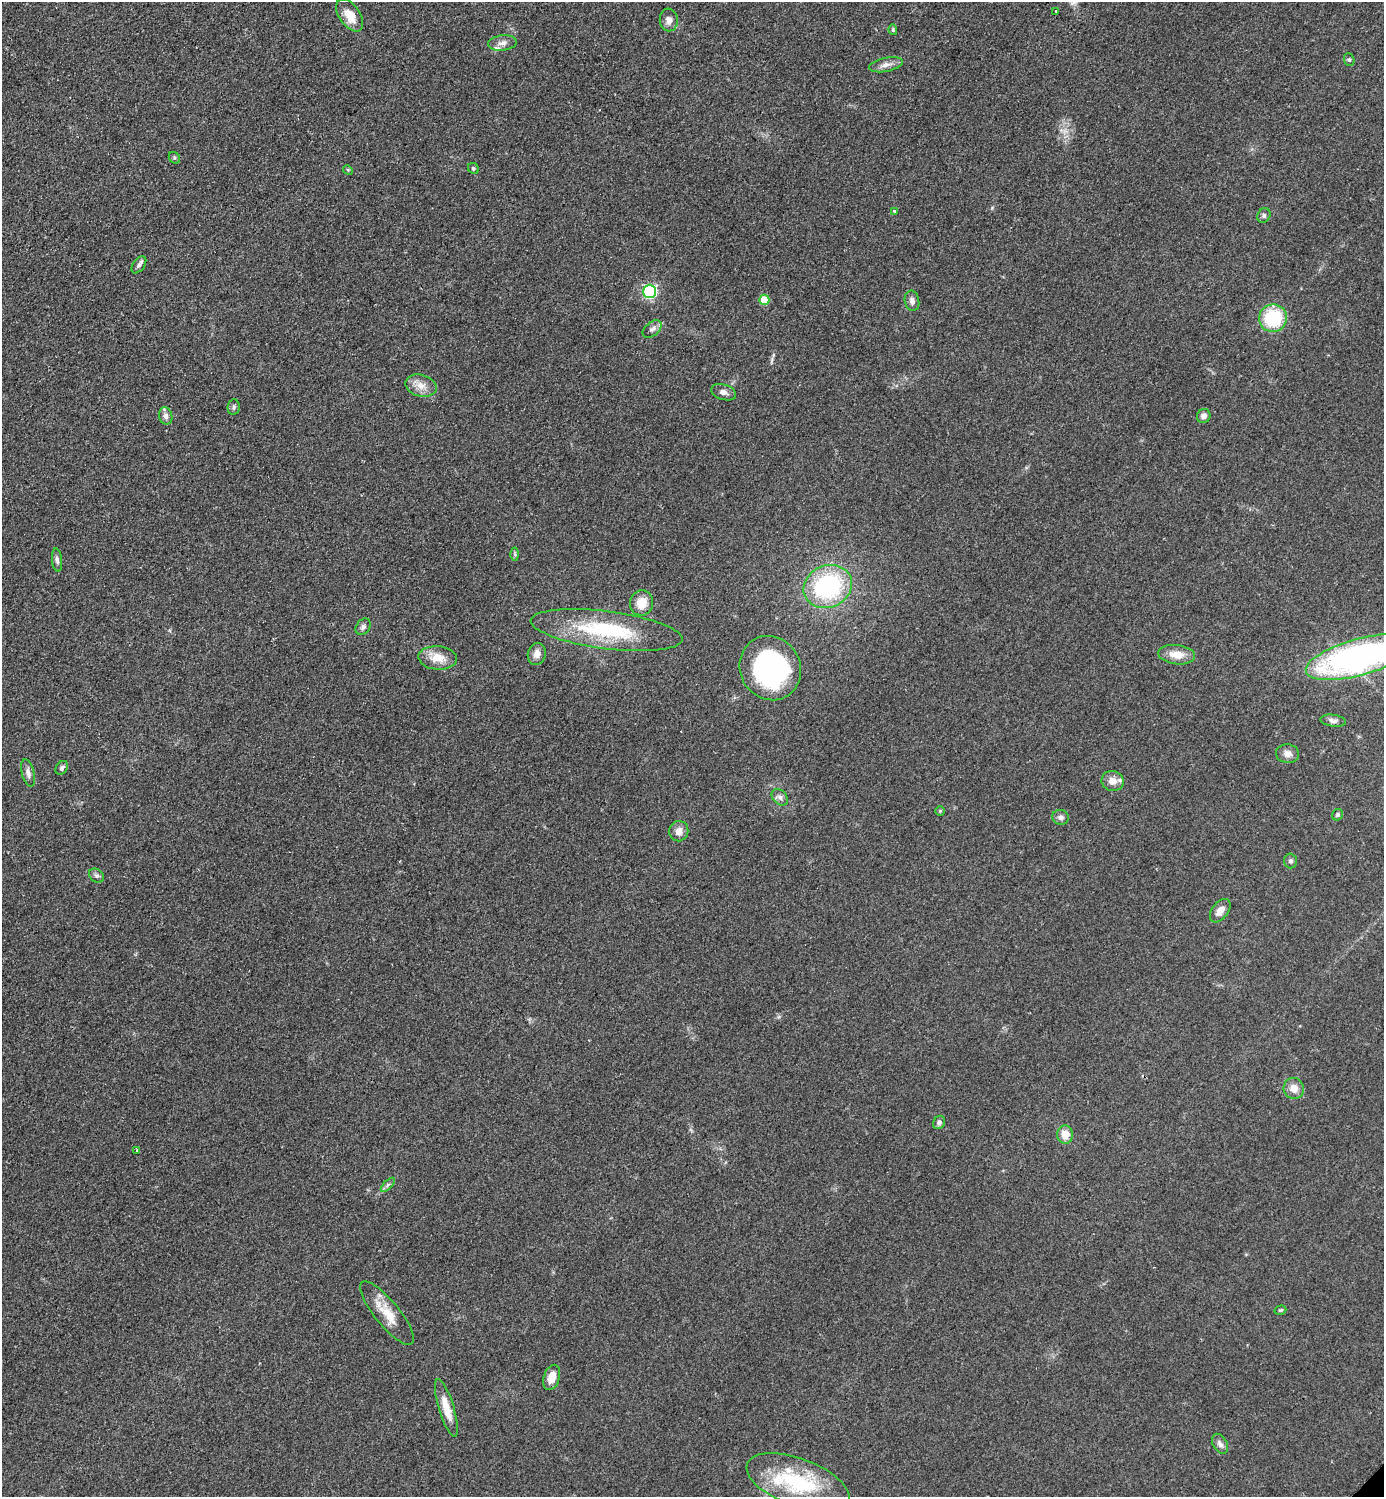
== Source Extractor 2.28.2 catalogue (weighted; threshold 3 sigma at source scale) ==
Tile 11 of 4 x 4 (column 3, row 3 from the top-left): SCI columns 3076-4457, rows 1677-3171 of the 6350 x 6350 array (HDU 1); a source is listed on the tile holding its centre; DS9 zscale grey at full resolution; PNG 1386 x 1499 px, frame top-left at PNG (2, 2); each listed source drawn as its Kron ellipse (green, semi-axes under 4 px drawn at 4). Shown black and unused: <1% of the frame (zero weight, under 2 of 3 exposures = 1% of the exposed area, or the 3 px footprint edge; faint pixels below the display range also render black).
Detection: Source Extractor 2.28.2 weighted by HDU 2 'WHT'; one run over the whole footprint, this tile lists its part. Background 0.0786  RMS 0.0077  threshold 0.0346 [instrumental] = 3 sigma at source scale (4.5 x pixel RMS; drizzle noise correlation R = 1.50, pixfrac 1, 0.05/0.05 arcsec/px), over >= 5 px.
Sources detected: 61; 3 inside a brighter listed object's ellipse — not listed separately; the other 58 listed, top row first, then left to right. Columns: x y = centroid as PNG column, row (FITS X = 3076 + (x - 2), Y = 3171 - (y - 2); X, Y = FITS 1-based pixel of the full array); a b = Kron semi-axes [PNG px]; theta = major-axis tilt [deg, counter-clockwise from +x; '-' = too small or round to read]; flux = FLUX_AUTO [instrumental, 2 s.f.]
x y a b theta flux
1056 11 3 3 - 1.3
350 15 18 10 -56 13
669 20 11 9 -83 4.5
893 30 5 4 - 1.1
503 43 14 7 6 4.5
1349 60 6 5 - 1.3
886 65 17 7 11 4.9
174 158 6 5 - 1.2
473 168 6 5 - 1.3
348 170 5 4 - 0.91
894 211 4 3 - 1.7
1264 215 8 6 60 2
139 265 9 5 53 2.5
650 291 6 6 - 120
764 300 5 5 - 19
912 301 10 7 -80 3.2
1273 318 14 14 - 44
652 329 11 6 39 3
421 386 16 11 -14 8.2
724 392 13 7 -18 3.6
234 407 8 6 81 1.9
166 416 9 6 -74 3.4
1204 416 7 6 - 3.5
515 554 6 4 -89 1.2
57 560 12 5 -83 2.6
828 586 25 21 24 97
642 603 13 11 82 11
363 627 9 6 54 2.4
606 630 76 18 -7 68
537 654 11 9 79 5.8
1177 655 18 9 -6 11
1359 657 55 18 15 270
438 658 19 11 -5 13
770 668 33 30 -62 140
1333 721 13 6 -8 3
1288 754 11 9 -5 4.8
62 768 7 5 54 1.8
28 773 14 6 -77 3.7
1113 781 11 10 - 7.3
780 797 9 7 -45 2.7
940 811 4 4 - 0.82
1337 815 6 5 - 1.3
1061 817 8 7 - 2.9
679 831 10 9 - 5.6
1291 861 7 6 - 2.1
96 876 8 6 -36 2
1220 911 13 8 53 6.3
1294 1088 10 10 - 7
939 1122 7 5 58 2.3
1065 1135 9 8 - 11
137 1150 4 2 - 0.7
388 1185 9 3 45 1.5
1280 1310 6 4 18 1
387 1313 39 12 -51 18
552 1377 13 8 73 7.9
446 1408 30 7 -73 13
1220 1444 11 7 -61 3.5
798 1482 54 23 -20 65
Isophote crosses this tile's border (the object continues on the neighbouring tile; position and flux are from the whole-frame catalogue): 1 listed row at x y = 1359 657